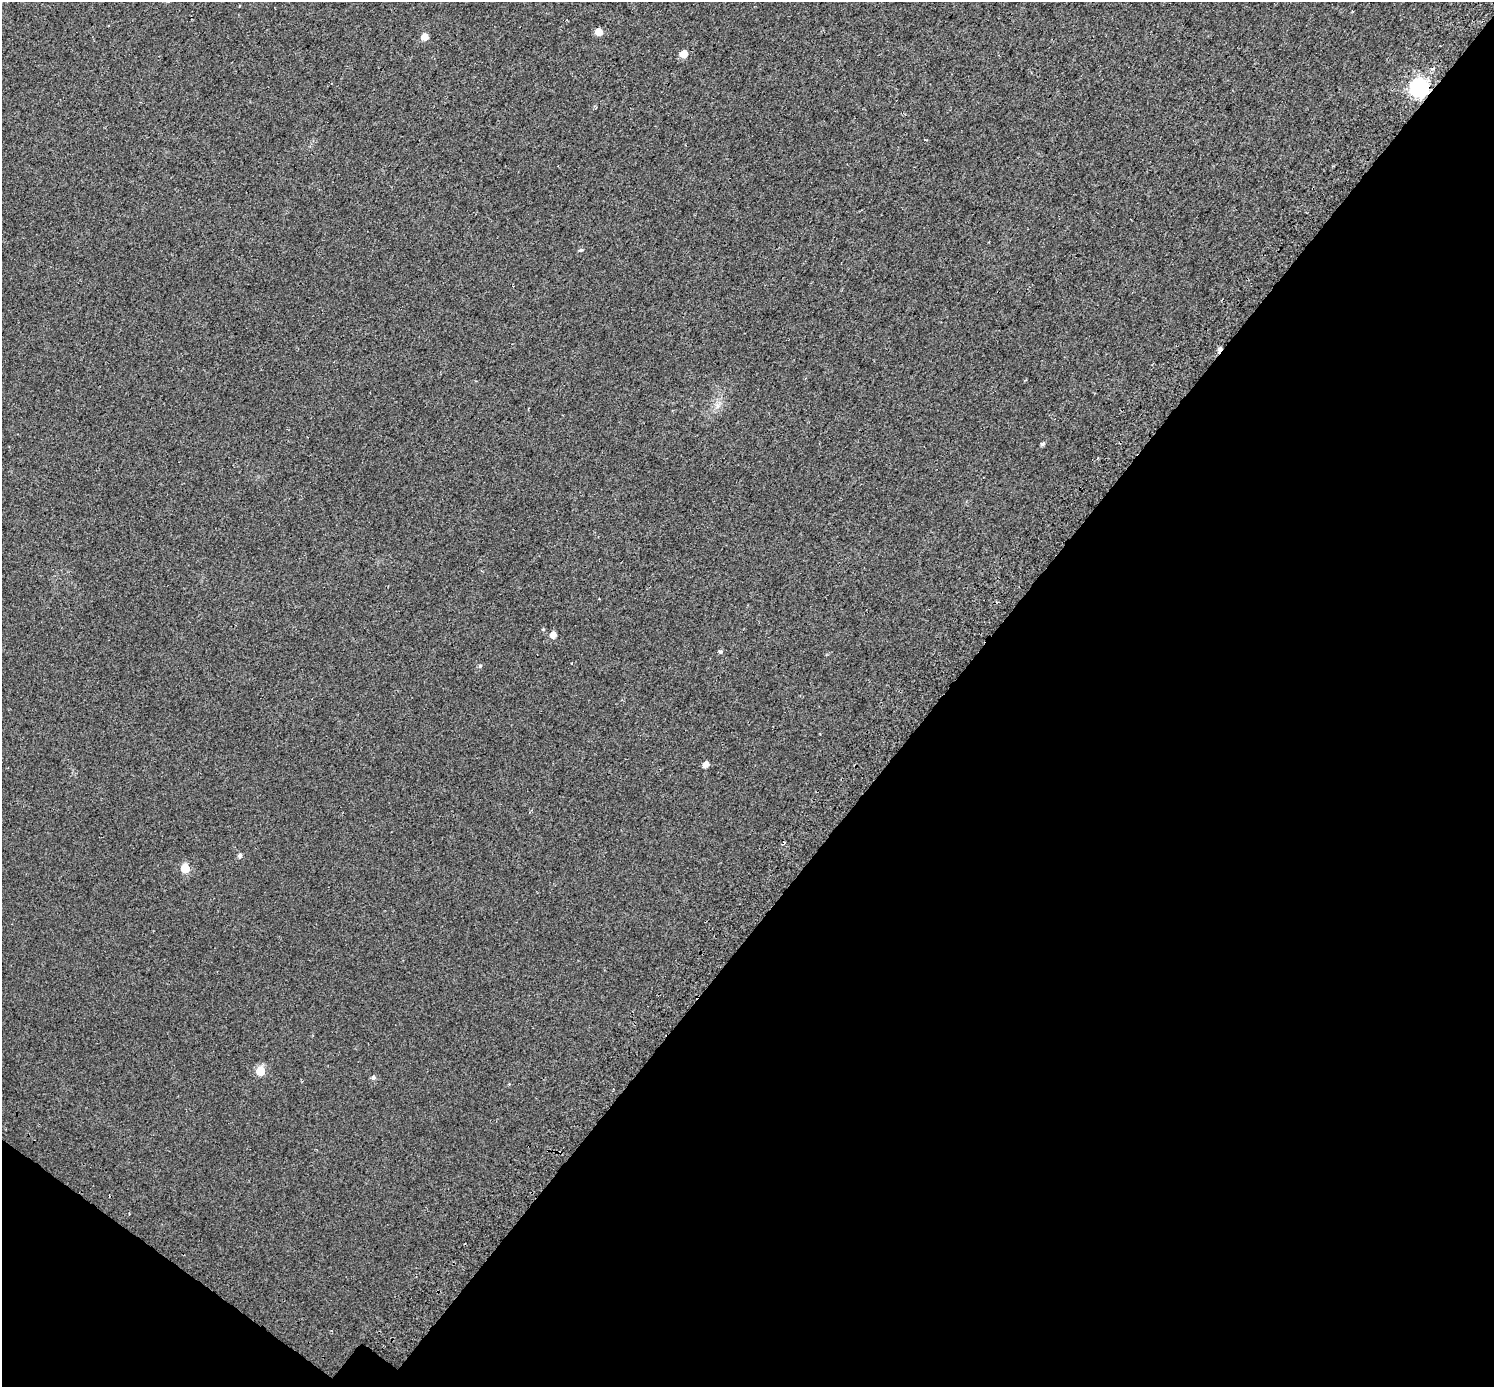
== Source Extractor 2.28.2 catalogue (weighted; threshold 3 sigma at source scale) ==
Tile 15 of 4 x 4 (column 3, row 4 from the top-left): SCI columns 3046-4537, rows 266-1650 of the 6097 x 6135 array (HDU 1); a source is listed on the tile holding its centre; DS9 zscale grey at full resolution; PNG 1496 x 1389 px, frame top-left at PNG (2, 2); no overlay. Shown black and unused: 39% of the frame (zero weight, under 2 of 3 exposures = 4% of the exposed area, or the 3 px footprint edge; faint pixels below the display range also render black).
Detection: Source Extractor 2.28.2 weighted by HDU 2 'WHT'; one run over the whole footprint, this tile lists its part. Background 0.0241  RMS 0.01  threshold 0.0453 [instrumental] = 3 sigma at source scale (4.5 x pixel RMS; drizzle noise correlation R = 1.50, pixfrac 1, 0.0396/0.0396 arcsec/px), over >= 5 px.
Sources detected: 19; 2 cosmic-ray / hot-pixel residue — not listed; the other 17 listed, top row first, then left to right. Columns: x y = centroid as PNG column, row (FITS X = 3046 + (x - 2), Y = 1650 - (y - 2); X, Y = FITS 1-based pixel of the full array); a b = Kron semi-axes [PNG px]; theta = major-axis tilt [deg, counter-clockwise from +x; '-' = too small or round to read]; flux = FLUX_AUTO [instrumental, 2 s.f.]
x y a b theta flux
598 32 6 5 - 11
424 37 5 5 - 11
683 54 5 5 - 13
1419 87 8 7 - 370
581 250 5 4 - 1.5
717 406 7 4 72 2.9
1042 444 6 4 0 1.7
553 635 5 5 - 7.9
720 652 5 5 - 1.6
572 663 2 2 - 0.91
480 666 5 5 - 1.4
706 764 6 5 - 5.2
240 856 6 5 - 2.3
185 868 5 5 - 31
260 1071 6 5 - 29
373 1078 6 5 - 2.4
129 1214 3 3 - 0.93
Overlapping masked pixels (flux is a lower limit): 1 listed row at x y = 1419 87